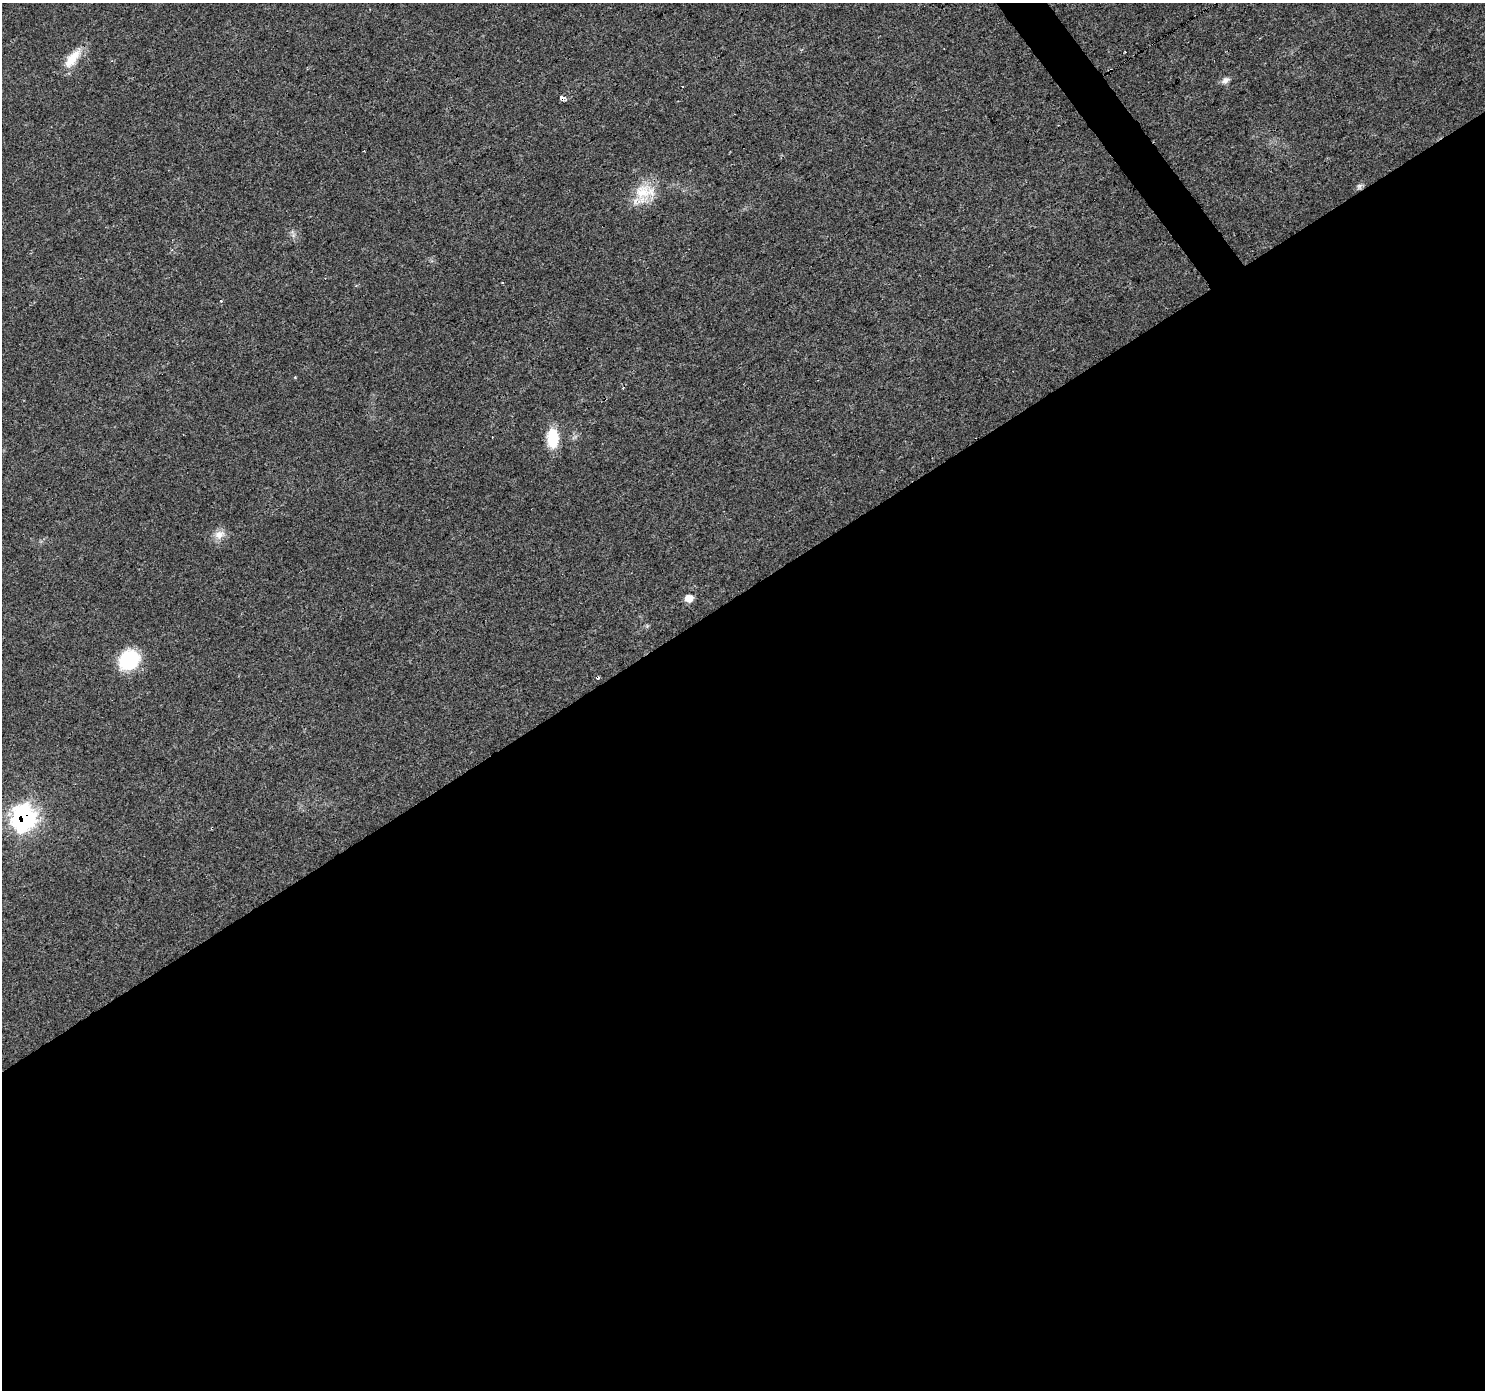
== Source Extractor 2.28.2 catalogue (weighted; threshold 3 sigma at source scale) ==
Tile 15 of 4 x 4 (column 3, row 4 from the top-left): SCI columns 2977-4459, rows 189-1576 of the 5946 x 5872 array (HDU 1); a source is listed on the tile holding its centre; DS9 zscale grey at full resolution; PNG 1487 x 1392 px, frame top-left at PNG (2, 3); no overlay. Shown black and unused: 58% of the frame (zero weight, under 3 of 4 exposures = <1% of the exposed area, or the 3 px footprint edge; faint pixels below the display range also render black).
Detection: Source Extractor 2.28.2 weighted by HDU 2 'WHT'; one run over the whole footprint, this tile lists its part. Background 0.0202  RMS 0.0031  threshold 0.0139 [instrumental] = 3 sigma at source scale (4.5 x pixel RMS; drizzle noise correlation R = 1.50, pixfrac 1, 0.0396/0.0396 arcsec/px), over >= 5 px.
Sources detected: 17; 6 cosmic-ray / hot-pixel residue — not listed; the other 11 listed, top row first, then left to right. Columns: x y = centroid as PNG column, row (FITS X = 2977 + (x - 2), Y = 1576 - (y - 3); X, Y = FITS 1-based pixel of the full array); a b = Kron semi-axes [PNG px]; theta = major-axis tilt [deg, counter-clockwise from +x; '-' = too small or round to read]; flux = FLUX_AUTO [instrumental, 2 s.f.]
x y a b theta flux
72 58 32 12 52 5.9
1226 80 11 7 38 1.4
562 98 3 3 - 62
1359 186 8 5 74 0.75
643 191 28 22 19 9.6
183 434 2 2 - 0.18
553 438 21 12 -89 9
219 534 15 12 22 2.8
689 598 9 7 -1 2.6
129 660 20 17 41 19
24 818 12 11 - 110
Overlapping masked pixels (flux is a lower limit): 2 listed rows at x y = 562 98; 24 818